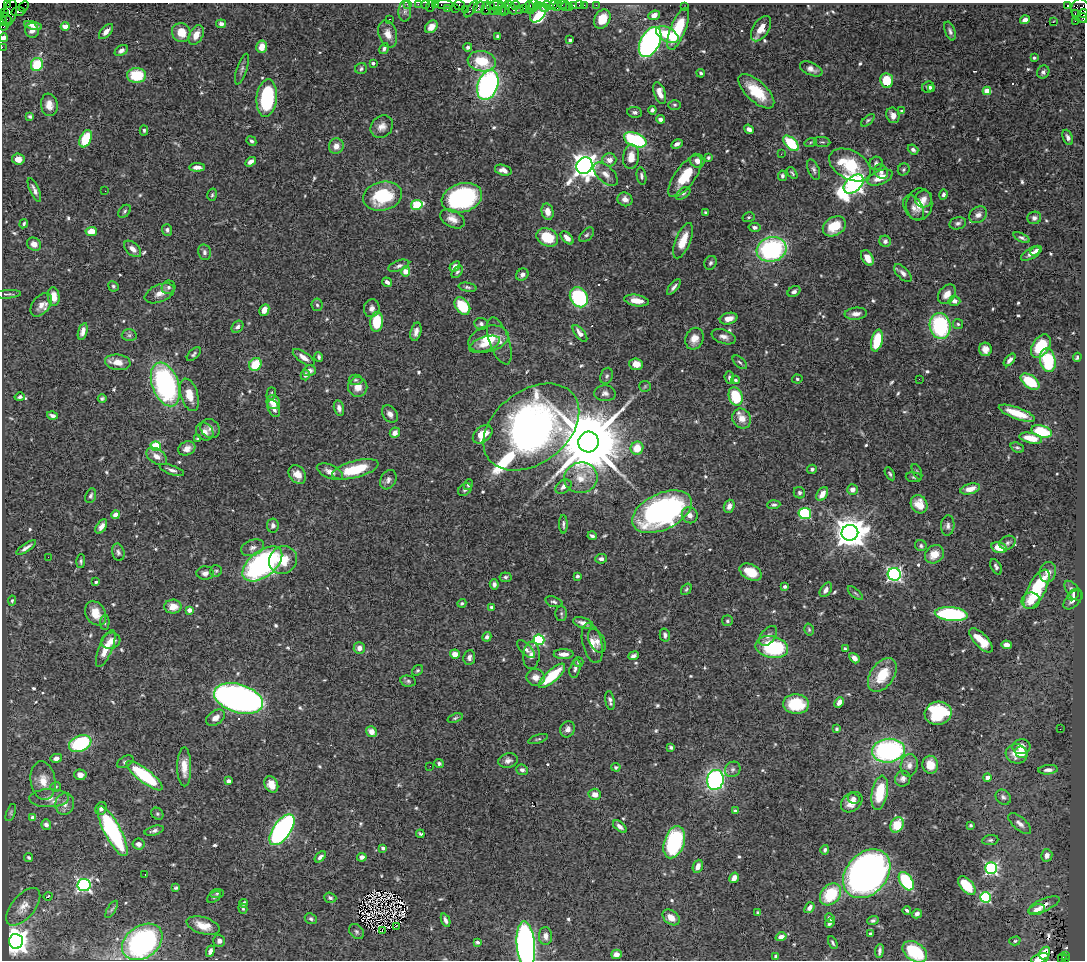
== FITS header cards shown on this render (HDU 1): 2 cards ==
NAXIS1  =                 1083
NAXIS2  =                  958

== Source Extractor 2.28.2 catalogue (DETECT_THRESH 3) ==
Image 1083 x 958 px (HDU 1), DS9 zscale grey, 1 PNG px = 1 image px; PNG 1087 x 962 px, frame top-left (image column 1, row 958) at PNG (2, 3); each listed source drawn as its Kron ellipse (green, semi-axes under 4 px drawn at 4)
Background 1.65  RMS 0.032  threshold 0.0967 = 3 sigma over >= 5 px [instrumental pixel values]
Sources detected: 637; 1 with non-positive FLUX_AUTO (blend fragments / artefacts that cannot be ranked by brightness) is neither listed nor drawn; of the other 636, the 500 brightest by FLUX_AUTO listed and drawn (136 fainter detections omitted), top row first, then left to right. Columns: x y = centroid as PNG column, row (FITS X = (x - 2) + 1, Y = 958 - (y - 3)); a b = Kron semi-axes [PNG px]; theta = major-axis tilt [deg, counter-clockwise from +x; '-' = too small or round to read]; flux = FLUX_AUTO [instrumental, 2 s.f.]
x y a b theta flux
7 3 3 2 - 23
407 4 2 2 - 34
418 4 2 2 - 62
425 4 2 2 - 38
435 4 3 3 - 210
444 5 9 3 1 240
459 5 6 5 - 150
497 5 7 2 2 450
516 5 4 3 - 210
533 5 7 3 89 130
538 5 3 2 - 100
554 5 3 2 - 100
562 5 2 2 - 35
574 5 3 3 - 140
579 5 2 2 - 20
584 5 2 2 - 49
596 5 2 2 - 19
1067 5 4 3 - 920
24 6 5 2 - 100
430 6 6 2 72 230
490 6 4 3 - 200
548 6 6 4 -27 290
557 6 5 3 - 220
566 6 5 2 - 44
479 7 6 5 - 470
569 7 2 2 - 23
685 7 2 2 - 7.1
486 8 7 4 78 360
511 8 8 4 -57 340
524 8 2 2 - 95
530 8 6 3 -81 150
544 8 5 2 - 390
447 9 3 2 - 97
455 9 3 3 - 190
465 9 2 2 - 140
471 9 10 3 55 230
501 9 6 2 -77 470
505 9 7 4 76 260
520 9 2 2 - 54
405 11 10 6 89 7.9
493 11 2 2 - 66
498 11 2 2 - 57
1081 11 12 9 -78 1000
18 12 7 4 6 470
5 13 3 2 - 69
10 13 14 6 77 750
538 13 11 7 57 340
1084 13 4 2 - 280
1075 14 3 2 - 79
654 15 6 4 23 20
5 18 6 2 -38 300
1083 18 5 3 - 200
389 19 3 2 - 6.1
602 19 10 7 61 32
1025 20 5 4 - 10
3 21 4 2 - 150
1075 21 2 2 - 38
1053 22 2 2 - 660
221 24 5 4 - 7.3
4 26 4 2 - 190
33 26 9 3 -14 11
65 26 4 4 - 37
431 27 7 5 45 15
678 29 22 7 68 92
761 29 14 8 57 27
32 30 7 6 - 14
106 31 9 5 47 13
950 31 10 5 -69 6.8
181 33 10 9 - 37
388 34 14 9 -73 21
667 34 12 7 -29 75
196 35 10 7 63 23
498 36 3 3 - 5.1
4 38 4 4 - 10
570 40 4 3 - 5
650 42 16 9 62 700
2 47 2 2 - 30
262 47 6 5 - 25
468 47 4 4 - 6.1
384 49 6 4 58 5.2
121 51 7 5 32 7.9
1034 58 3 3 - 3.5
482 61 14 10 -9 69
373 63 4 3 - 5.5
37 65 7 6 - 79
242 69 16 5 72 7.6
361 69 6 5 - 4.7
811 69 12 6 -25 11
1043 72 7 6 - 7.1
701 73 4 4 - 4
137 75 9 7 -1 86
887 81 7 6 - 70
488 85 15 10 70 560
928 87 6 5 - 8
931 89 4 3 - 4.7
756 91 22 10 -43 75
987 91 4 4 - 43
660 93 11 5 -71 20
267 98 19 10 84 180
49 105 11 8 -81 17
675 105 6 5 - 3.9
652 110 4 4 - 7.1
902 111 4 3 - 3.6
634 112 7 5 -8 5.4
893 115 8 6 -69 13
30 116 4 3 - 3.4
660 119 5 4 - 8.5
868 120 8 4 41 3.6
382 127 12 10 45 17
749 129 5 4 - 8.7
144 130 5 4 - 3.8
1068 137 8 4 -68 7.2
86 139 9 5 66 86
635 140 12 6 -22 240
251 141 5 4 - 4.3
811 142 6 4 18 3.4
822 142 8 5 -7 4.5
791 143 9 5 -45 110
677 144 6 4 28 9.3
336 146 8 7 - 17
913 149 6 4 -41 6.3
781 154 3 2 - 4.9
631 157 12 8 83 30
708 158 4 3 - 4.1
18 159 6 5 - 15
609 160 7 6 - 18
697 161 7 6 - 11
251 162 6 4 35 13
876 163 7 6 - 6.7
850 165 22 14 -29 110
584 166 8 7 - 2200
197 167 8 4 1 14
904 169 6 5 - 4.9
503 170 8 5 -16 12
814 170 10 5 -68 6.5
881 172 8 6 -51 7.1
792 173 7 3 -53 3.5
606 174 15 8 -43 16
641 176 9 4 -80 6.3
685 176 24 10 54 68
782 176 5 4 - 4.5
880 178 13 6 23 34
854 184 11 7 41 1200
34 190 13 4 -66 9
105 191 2 2 - 58
683 193 8 5 36 5.1
943 194 5 4 - 5.7
212 195 6 4 74 3.7
383 196 20 14 13 130
462 198 20 14 17 320
625 199 7 6 - 13
923 199 9 8 - 13
919 204 16 13 80 29
417 205 6 5 - 140
914 208 14 9 -58 13
125 211 7 5 43 4.6
547 212 8 6 -75 19
706 212 4 3 - 4.3
978 215 9 7 33 11
749 217 6 5 - 3.7
1034 218 7 6 - 7.1
452 219 13 8 -29 18
958 223 8 6 11 6.7
24 224 5 3 - 3.9
834 226 12 9 31 56
755 227 6 4 -11 5.1
167 230 6 5 - 5.9
91 231 6 4 7 28
587 235 9 5 44 4.7
547 237 11 8 -27 69
567 238 8 4 -46 17
1022 238 9 4 -26 5.2
683 241 19 7 68 37
885 241 6 5 - 7.1
34 244 7 6 - 12
133 249 10 6 -42 13
772 249 15 12 15 320
1036 251 6 4 31 7.5
204 252 8 6 -79 6.9
1031 254 11 5 30 10
867 258 8 5 -58 21
711 263 7 6 - 5.3
399 266 11 5 20 7.5
455 266 6 4 40 12
405 271 5 4 - 34
457 272 7 4 50 4.1
903 273 11 5 -45 9.6
522 275 6 5 - 7.1
387 282 5 3 - 8.2
113 286 5 5 - 4.2
169 287 7 6 - 8.3
468 287 9 4 -10 4.8
674 287 9 4 50 8
794 291 7 5 31 6.9
160 293 16 8 23 20
8 294 13 3 4 4.3
947 294 11 7 52 22
54 297 9 6 -83 25
579 297 10 8 -56 210
636 300 12 5 -10 26
954 301 6 5 - 13
41 305 13 8 50 18
317 305 6 5 - 4.3
462 306 10 6 -53 88
372 308 9 8 - 12
264 310 6 4 64 19
856 314 11 6 5 14
729 319 9 5 14 20
377 322 10 6 83 69
481 324 7 6 - 6.5
958 324 5 5 - 3.5
940 326 13 10 -80 220
237 327 7 5 49 7.2
83 331 8 4 74 14
416 332 9 5 76 11
580 333 10 4 -50 15
129 335 7 6 - 5.6
724 337 12 7 -20 12
488 339 20 13 15 56
694 339 11 9 68 21
499 341 25 10 -71 24
877 341 11 5 77 82
485 344 16 7 19 23
1041 346 13 8 56 65
985 349 7 6 - 15
194 354 8 4 45 4.5
304 357 12 5 -35 15
319 357 4 3 - 4.2
1077 357 4 3 - 3.6
1010 360 7 4 49 11
1048 360 12 7 -78 120
118 362 13 7 -6 24
740 362 8 5 -43 4.7
255 364 7 6 - 66
636 364 7 6 - 20
310 371 6 5 - 11
305 375 5 4 - 8.5
607 376 8 6 72 5.5
729 378 6 4 -86 5.1
797 379 5 4 - 3.5
919 379 2 2 - 5.2
355 380 7 5 1 4.2
735 380 4 3 - 3.6
1030 382 11 6 -36 77
165 384 23 13 -70 480
645 386 6 5 - 3.4
358 387 10 9 - 22
605 393 10 8 -3 9.7
271 394 6 4 73 3.6
189 395 17 8 -73 34
736 396 9 6 -71 92
20 397 5 4 - 4.8
102 398 4 3 - 4
273 402 7 6 - 25
274 408 9 5 -65 11
339 408 8 5 -76 8.6
1017 413 19 5 -20 51
390 414 9 7 -50 12
52 415 5 3 - 7.1
742 419 10 9 - 25
531 427 53 36 37 1900
210 429 10 9 - 11
1042 431 10 6 -16 81
205 432 9 8 - 16
395 433 5 5 - 13
483 434 11 7 40 39
1031 438 11 5 -12 30
198 439 4 4 - 3.8
589 442 10 10 - 31000
156 446 5 5 - 130
1017 447 7 5 -22 4
187 448 9 6 22 16
637 448 6 6 - 43
157 456 11 7 -34 17
355 469 24 8 15 88
812 469 5 4 - 5.6
172 470 13 4 -18 8.3
330 472 14 6 -24 17
917 472 8 4 -64 3.5
890 474 7 4 -60 4.2
297 475 10 7 -53 22
914 477 8 5 -8 4
581 478 16 15 - 39
388 480 10 7 60 9.1
468 485 5 4 - 4.9
563 487 9 6 33 10
852 489 5 5 - 14
970 489 10 5 15 22
465 490 7 5 38 4.7
799 493 6 5 - 5
822 494 7 5 58 19
91 496 8 5 70 5.2
919 504 9 8 - 25
774 505 6 4 4 4.6
729 506 7 5 70 12
662 512 32 18 25 560
805 513 6 5 - 150
116 515 4 4 - 15
690 515 8 7 - 13
563 524 9 3 -89 4.5
273 525 7 6 - 7.1
948 526 10 6 86 8.7
101 527 8 4 57 13
850 533 8 8 - 4000
592 536 4 3 - 5.2
1008 543 8 6 27 6.3
921 546 6 5 - 4.2
26 548 11 3 33 8.2
253 548 12 8 20 11
999 548 8 5 -15 31
118 552 9 6 -77 6.1
934 554 10 8 37 29
48 557 2 2 - 5.9
601 559 6 5 - 6.8
283 560 14 13 - 45
81 561 7 4 89 3.9
262 564 23 13 38 510
996 567 8 5 -62 6.4
216 571 6 5 - 3.9
751 572 12 7 -27 37
1048 572 10 8 74 16
205 573 8 6 -1 9.6
894 574 6 6 - 490
577 576 3 3 - 4.2
505 577 6 4 -6 4.6
96 582 3 3 - 4.5
494 584 5 4 - 6.6
785 587 4 3 - 4.9
686 589 6 4 50 3.5
1037 589 22 8 62 140
826 590 8 5 56 11
1073 591 12 6 -52 10
855 593 9 4 -40 3.7
1073 595 6 4 40 4
1073 600 12 6 46 12
12 601 5 4 - 3.4
1031 601 9 8 - 22
554 602 9 5 -17 5.1
462 603 5 4 - 4
173 607 8 7 - 25
491 607 4 3 - 4.5
189 610 4 3 - 18
96 613 13 9 -59 37
561 613 7 6 - 4.4
951 614 16 7 -5 250
727 621 5 5 - 3.9
105 622 7 4 88 4.1
583 623 10 5 -15 13
809 630 6 4 -75 3.5
665 635 6 5 - 7.1
768 636 11 7 52 10
487 637 5 4 - 7.3
539 640 5 5 - 250
981 640 15 6 -46 53
111 641 10 8 16 18
597 641 12 7 -62 13
592 643 20 9 -76 23
1007 645 5 4 - 17
772 647 16 11 -10 160
106 648 20 6 67 33
359 648 6 5 - 14
526 649 11 5 -46 7.9
845 649 4 3 - 4.3
455 654 5 4 - 21
564 654 10 5 0 17
531 655 13 8 85 12
633 656 5 4 - 7.1
469 657 7 6 - 7.9
854 658 6 4 -49 13
578 662 5 5 - 4.6
575 669 9 5 74 6.6
417 670 6 4 38 3.7
882 675 19 11 55 64
552 676 17 6 42 91
536 677 9 8 - 17
408 681 8 5 -10 4.5
238 699 25 14 -17 1100
610 700 9 4 -80 7.9
839 702 5 4 - 14
796 704 13 10 -2 85
938 713 13 11 13 200
215 718 10 7 34 15
455 718 8 4 19 3.7
568 729 8 7 - 10
837 729 4 3 - 3.9
1060 729 2 2 - 6.6
371 732 6 5 - 18
538 739 10 3 18 3.5
80 743 11 8 22 200
671 747 4 3 - 4.8
1021 747 9 7 6 20
888 751 16 12 7 400
1021 752 6 5 - 23
1017 754 11 9 -15 30
56 758 6 4 11 9.6
508 761 10 7 14 9.4
125 762 9 5 30 5.8
439 763 5 4 - 4
909 765 11 8 81 12
930 765 9 8 - 22
430 766 2 2 - 7.3
184 767 19 7 -90 27
616 767 4 3 - 3.5
733 769 8 7 - 7.2
522 770 6 5 - 6.3
1048 770 10 4 4 10
80 775 6 5 - 15
145 776 22 6 -38 160
987 777 4 4 - 14
903 779 8 7 - 8.3
715 780 10 8 76 470
43 781 19 12 -81 33
228 781 4 4 - 11
271 784 8 6 -63 20
56 787 5 5 - 3.6
880 793 17 8 80 86
595 794 6 5 - 15
1003 797 8 6 -45 7.1
49 798 19 9 0 22
854 798 6 5 - 7.1
852 802 12 9 41 24
65 804 11 9 80 14
101 809 6 5 - 7.6
735 811 4 3 - 8.8
11 813 9 4 70 4.2
157 814 6 5 - 3.8
33 818 4 4 - 22
1020 824 14 6 -41 13
46 825 5 5 - 9.7
897 825 8 6 60 59
971 825 4 4 - 3.5
620 827 8 4 -39 8.3
282 830 18 8 55 560
113 831 28 8 -62 300
154 831 10 4 16 6.5
420 834 4 3 - 4
990 840 8 5 7 4.8
674 842 17 10 71 290
139 844 6 5 - 12
383 848 4 3 - 4.8
825 850 5 4 - 5
1047 855 6 5 - 15
29 857 5 3 - 4
320 857 6 4 44 7.4
362 857 5 4 - 7.7
698 866 7 5 69 16
991 868 6 6 - 370
145 874 3 2 - 3.5
867 874 27 20 49 1500
734 878 5 4 - 15
906 881 10 6 -56 150
84 885 6 6 - 540
967 885 11 6 -48 69
176 888 3 3 - 3.6
217 893 7 4 7 3.7
831 894 12 9 49 99
48 896 4 3 - 18
214 897 8 4 33 3.7
985 897 5 5 - 230
330 898 6 5 - 5.8
244 903 4 3 - 5.5
1044 905 17 6 23 11
23 907 23 11 50 24
809 908 6 4 50 11
112 909 10 4 59 4.5
243 909 5 4 - 3.5
907 910 4 3 - 4.7
1037 910 8 5 19 16
758 913 3 3 - 4.6
917 914 5 4 - 6.7
671 917 9 6 -39 19
830 918 5 3 - 5.6
311 919 6 5 - 5
446 920 7 4 -68 7.1
873 921 6 4 21 5.4
830 923 5 3 - 6
203 926 17 8 -16 30
396 926 4 2 - 3.8
382 930 2 2 - 270
356 932 8 6 -46 4.8
870 934 4 3 - 4.5
545 936 9 6 -89 11
781 937 5 4 - 12
16 941 7 7 - 2400
219 941 6 5 - 7.2
1015 941 6 4 17 4.1
142 942 22 16 35 500
477 942 4 3 - 4.8
833 943 7 3 -65 3.8
526 945 24 9 -85 1000
210 951 6 4 65 9.6
879 951 7 3 83 6.3
915 952 13 9 -35 100
1045 953 6 5 - 14
616 954 5 4 - 11
1065 955 3 2 - 270
776 956 3 3 - 4.1
1040 958 9 4 15 11
1062 958 5 3 - 170
1065 959 3 2 - 170
At the frame edge (FLAGS 8, measured only in part): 17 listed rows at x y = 7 3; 407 4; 418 4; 425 4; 435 4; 444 5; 430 6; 1084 13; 1083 18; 3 21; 4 26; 4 38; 2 47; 526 945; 915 952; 1040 958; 1065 959
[136 fainter detections neither listed nor drawn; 1 non-positive-flux detection neither listed nor drawn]